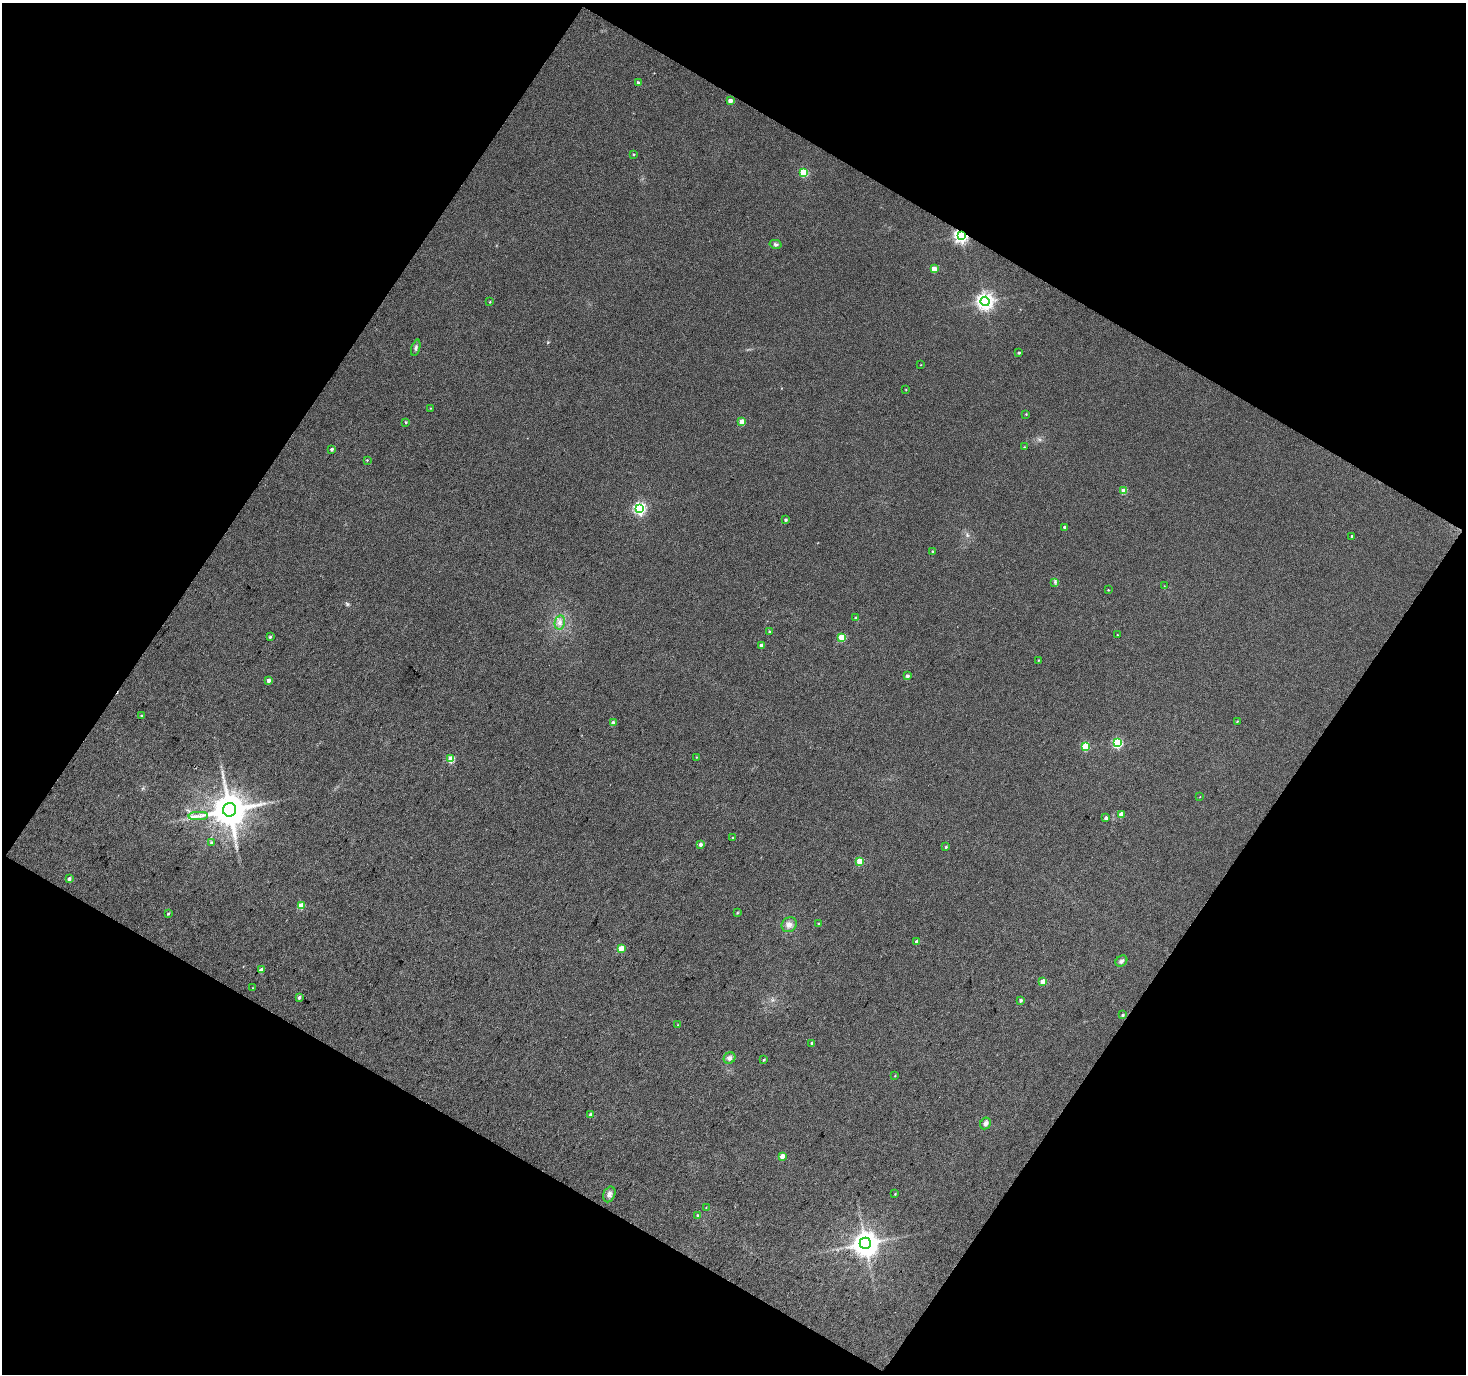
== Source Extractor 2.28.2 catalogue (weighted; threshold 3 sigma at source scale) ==
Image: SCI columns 2-2929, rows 119-2861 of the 2930 x 2962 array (HDU 1 of 3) = the unmasked area's bounding box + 8 px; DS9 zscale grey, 2 x 2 block average (1 PNG px = mean of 2 x 2 image px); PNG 1468 x 1376 px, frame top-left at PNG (2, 3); each listed source drawn as its Kron ellipse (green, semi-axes under 4 px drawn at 4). Shown black and unused: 48% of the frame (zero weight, under 3 of 4 exposures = <1% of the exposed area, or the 3 px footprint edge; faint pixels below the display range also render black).
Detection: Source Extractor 2.28.2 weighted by HDU 2 'WHT'. Background 0.0599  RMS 0.012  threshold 0.0523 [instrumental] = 3 sigma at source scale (4.5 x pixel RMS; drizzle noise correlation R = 1.50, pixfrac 1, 0.0396/0.0396 arcsec/px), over >= 5 px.
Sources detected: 85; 1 long thin detection or spike segment (spike, bleed or trail) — neither listed nor drawn; the other 84 listed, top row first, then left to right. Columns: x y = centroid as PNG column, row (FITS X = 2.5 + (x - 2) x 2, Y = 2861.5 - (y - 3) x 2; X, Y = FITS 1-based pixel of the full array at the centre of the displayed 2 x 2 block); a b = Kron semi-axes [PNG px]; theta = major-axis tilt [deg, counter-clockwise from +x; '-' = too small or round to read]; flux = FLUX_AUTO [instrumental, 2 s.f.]
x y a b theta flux
638 82 2 2 - 7
730 101 3 3 - 24
634 154 2 2 - 2.4
804 173 3 3 - 140
961 236 4 4 - 800
775 244 6 4 -13 5.8
934 269 3 3 - 53
985 301 4 4 - 1200
490 302 3 2 - 2.2
416 348 8 4 73 6.9
1019 353 2 2 - 3.9
921 365 2 2 - 1.5
906 389 3 2 - 1.2
430 408 3 2 - 1.6
1026 414 3 3 - 2.2
406 422 3 3 - 2.7
742 422 3 3 - 47
1024 447 3 2 - 2.2
332 449 3 2 - 5.6
367 460 3 3 - 2.1
1124 491 3 3 - 54
640 508 4 4 - 500
786 520 3 2 - 4.7
1064 527 2 2 - 6.4
1352 536 2 2 - 3.2
932 551 3 2 - 3.3
1055 582 4 2 - 2.7
1164 586 2 2 - 1.1
1108 590 2 2 - 1.8
856 618 3 3 - 6.3
560 622 7 5 79 12
769 631 3 2 - 2.8
1117 635 3 2 - 2
270 637 3 3 - 4.3
842 637 3 3 - 99
762 645 3 2 - 19
1038 660 3 2 - 1.5
907 676 3 3 - 7
269 680 3 3 - 12
142 716 3 3 - 5.2
1237 721 3 2 - 2.1
613 723 3 3 - 11
1117 743 4 3 - 240
1085 746 3 3 - 120
696 757 3 2 - 1.3
451 759 3 3 - 83
1200 797 2 2 - 1
230 810 7 6 - 7900
1121 814 3 3 - 23
198 816 10 2 2 11
1106 818 3 3 - 10
733 837 2 2 - 1.8
211 843 3 3 - 3.7
700 844 3 3 - 10
946 847 3 2 - 3.5
860 861 3 3 - 68
69 879 3 3 - 9.1
301 906 3 3 - 58
168 913 3 2 - 3.2
737 913 3 3 - 2.1
818 924 3 2 - 2.3
789 925 8 7 - 14
917 942 3 3 - 10
621 948 3 3 - 51
1121 961 6 5 - 7.8
262 970 3 3 - 18
1043 981 3 3 - 46
253 988 3 2 - 1.4
299 997 4 3 - 5.3
1021 1000 3 3 - 6.2
1123 1015 3 3 - 4.1
678 1025 4 2 - 2.5
812 1043 3 2 - 7.3
729 1058 6 5 - 10
764 1060 3 2 - 2.9
895 1076 2 2 - 1.6
591 1114 4 3 - 6.8
985 1123 6 5 - 10
782 1156 3 3 - 23
609 1194 8 5 66 11
895 1194 3 2 - 1.9
706 1207 3 2 - 1.3
697 1215 4 3 - 3.7
865 1243 5 5 - 3600
Overlapping masked pixels (flux is a lower limit): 1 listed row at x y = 961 236
Diffuse or blended objects may show on this block-average render without a row.